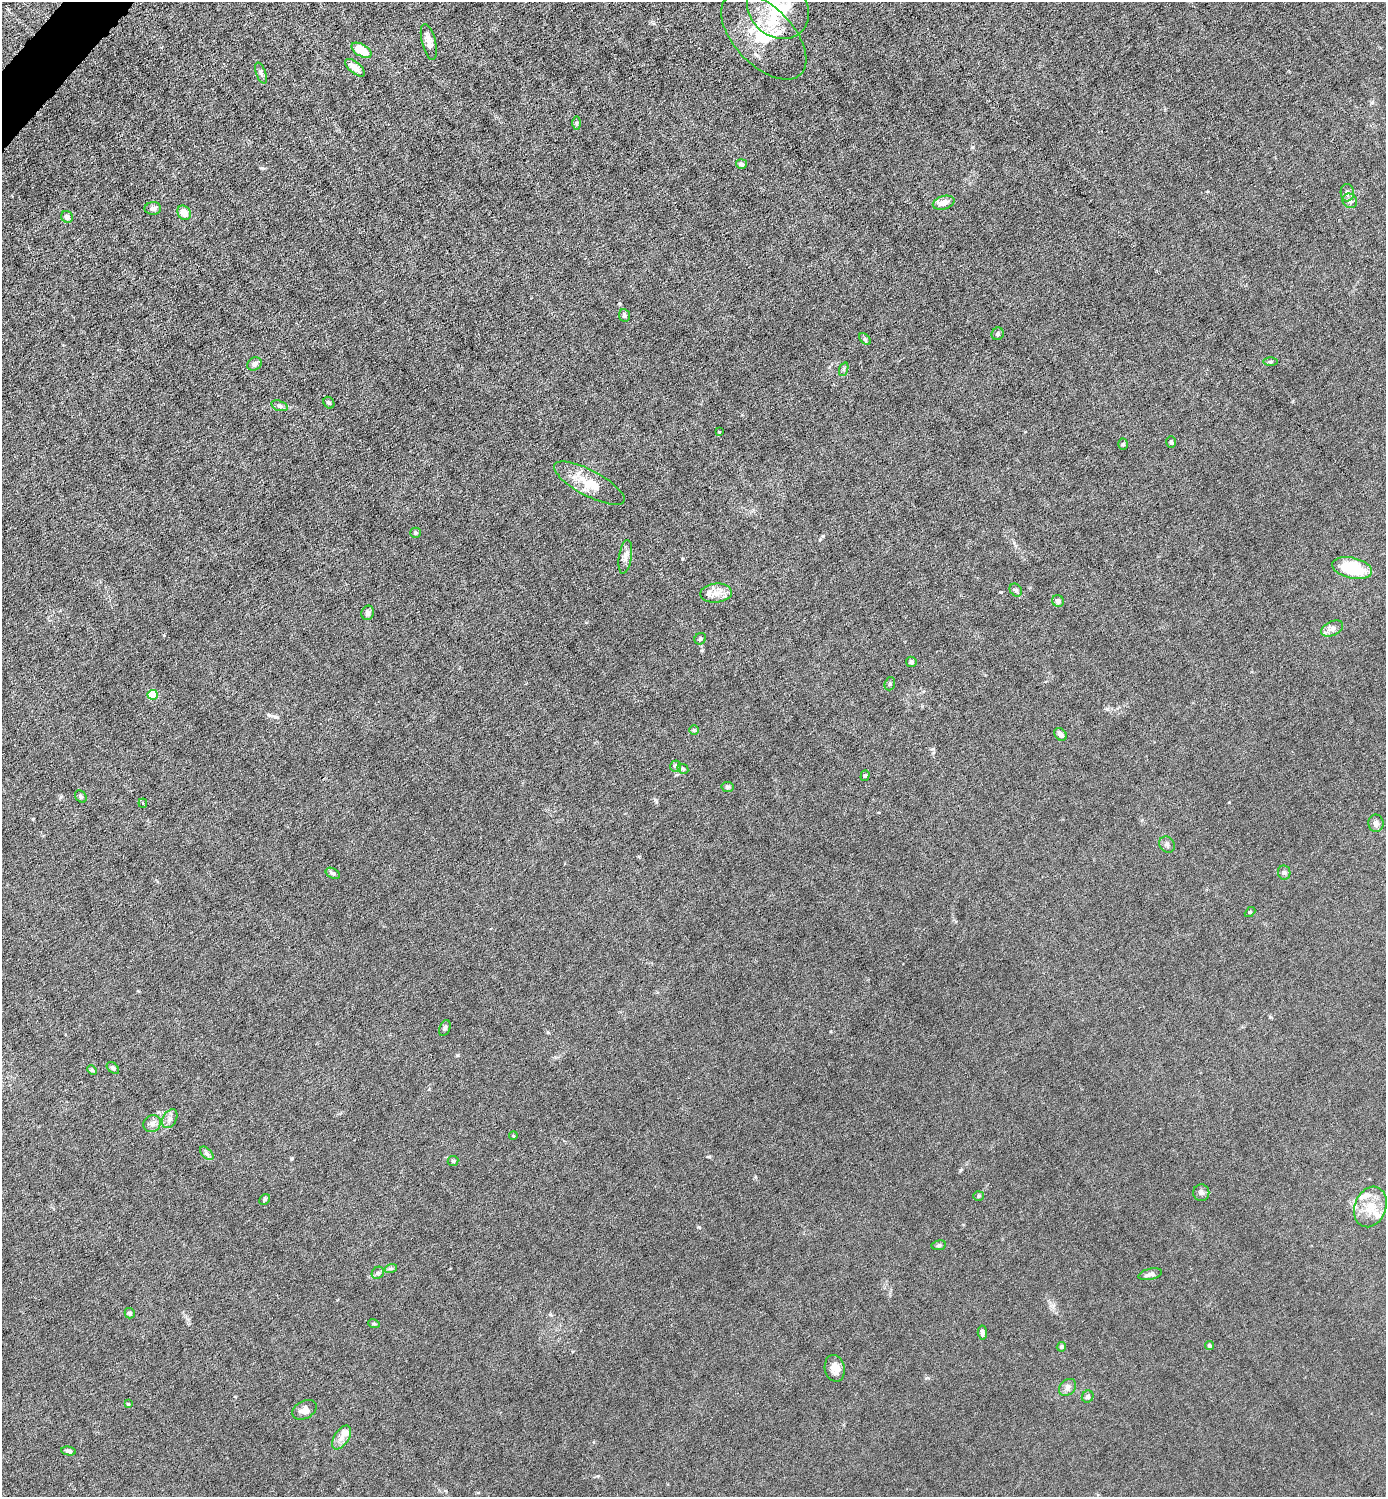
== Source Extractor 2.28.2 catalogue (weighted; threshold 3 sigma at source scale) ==
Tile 11 of 4 x 4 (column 3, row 3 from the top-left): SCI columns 2919-4302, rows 1496-2990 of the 5980 x 5980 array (HDU 1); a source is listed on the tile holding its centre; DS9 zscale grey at full resolution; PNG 1388 x 1499 px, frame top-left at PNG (2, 2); each listed source drawn as its Kron ellipse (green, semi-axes under 4 px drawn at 4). Shown black and unused: <1% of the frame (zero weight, under 6 of 12 exposures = <1% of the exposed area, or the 3 px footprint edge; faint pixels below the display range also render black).
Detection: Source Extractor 2.28.2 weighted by HDU 2 'WHT'; one run over the whole footprint, this tile lists its part. Background 0.0152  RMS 0.0031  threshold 0.0127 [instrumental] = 3 sigma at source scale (4.09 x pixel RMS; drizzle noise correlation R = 1.36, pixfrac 0.8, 0.05/0.05 arcsec/px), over >= 5 px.
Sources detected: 86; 1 inside a brighter object's white glare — neither listed nor drawn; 6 inside a brighter listed object's ellipse — not listed separately; the other 79 listed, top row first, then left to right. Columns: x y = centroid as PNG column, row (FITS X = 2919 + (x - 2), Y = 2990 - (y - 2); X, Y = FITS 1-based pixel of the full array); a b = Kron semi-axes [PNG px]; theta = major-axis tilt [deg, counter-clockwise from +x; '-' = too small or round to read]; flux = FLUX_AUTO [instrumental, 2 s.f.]
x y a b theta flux
778 8 33 28 -45 18
764 36 53 29 -46 16
429 42 18 7 -76 1.9
361 50 11 6 -31 6.8
355 68 12 5 -40 2.3
261 73 11 4 -70 0.77
577 123 7 4 90 0.49
741 164 5 5 - 0.76
1347 193 8 6 -87 1.1
1350 201 8 7 - 0.92
944 203 11 6 15 2.3
153 208 8 6 2 1.2
184 213 7 6 - 2.7
67 217 6 5 - 0.84
624 315 6 5 - 0.71
998 334 6 6 - 0.59
865 339 7 4 -45 0.44
1271 361 7 3 0 0.4
254 364 8 6 31 1.3
844 369 7 4 71 0.5
329 403 6 5 - 0.57
279 406 8 5 -19 0.66
719 432 4 4 - 0.23
1171 442 6 5 - 0.41
1123 444 5 5 - 0.42
589 483 39 13 -28 7.2
415 533 5 5 - 0.49
625 557 17 6 81 1.5
1352 568 20 10 -13 12
1016 590 7 5 -53 0.65
716 593 16 9 4 2.7
1058 601 6 5 - 1.2
368 613 7 6 - 1.1
1332 629 12 7 26 1.4
700 639 6 5 - 0.55
911 662 5 5 - 0.69
890 684 7 5 71 0.5
153 695 5 5 - 12
694 730 5 5 - 0.36
1061 734 7 5 -41 1.1
676 766 5 5 - 0.86
683 769 6 4 -28 0.43
865 776 5 4 - 0.41
727 787 6 5 - 0.56
81 797 7 5 -53 0.46
143 803 4 4 - 0.45
1376 823 8 7 - 1
1167 845 8 7 - 0.88
333 873 7 5 -27 0.87
1284 873 7 6 - 0.66
1250 912 6 3 43 0.32
445 1028 8 5 67 0.55
113 1068 7 4 -42 0.77
92 1070 5 4 - 0.36
170 1119 10 6 60 1.2
152 1124 9 8 - 1.3
513 1136 4 3 - 0.24
207 1153 8 5 -45 0.69
453 1161 5 5 - 0.41
1201 1193 8 8 - 0.88
978 1196 5 5 - 0.39
265 1199 6 4 45 0.38
1370 1207 21 15 69 5.7
939 1245 7 5 9 0.54
391 1268 6 4 19 0.49
378 1273 6 5 - 0.63
1150 1274 12 5 13 1.1
130 1313 5 5 - 0.67
374 1324 6 3 -18 0.31
982 1333 7 4 -85 0.69
1209 1345 5 4 - 0.45
1061 1347 5 4 - 0.52
835 1368 13 10 -77 2.4
1068 1387 10 7 45 1.1
1088 1397 6 5 - 0.72
128 1404 4 4 - 0.33
304 1410 13 8 28 1.9
342 1438 13 7 56 1.9
69 1451 7 4 -9 0.61
Isophote crosses this tile's border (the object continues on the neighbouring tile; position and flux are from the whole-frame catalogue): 1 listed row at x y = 778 8
Unlisted compact peaks at least as high as the median listed source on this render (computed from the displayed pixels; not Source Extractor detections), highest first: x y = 699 1227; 262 168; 709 1157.